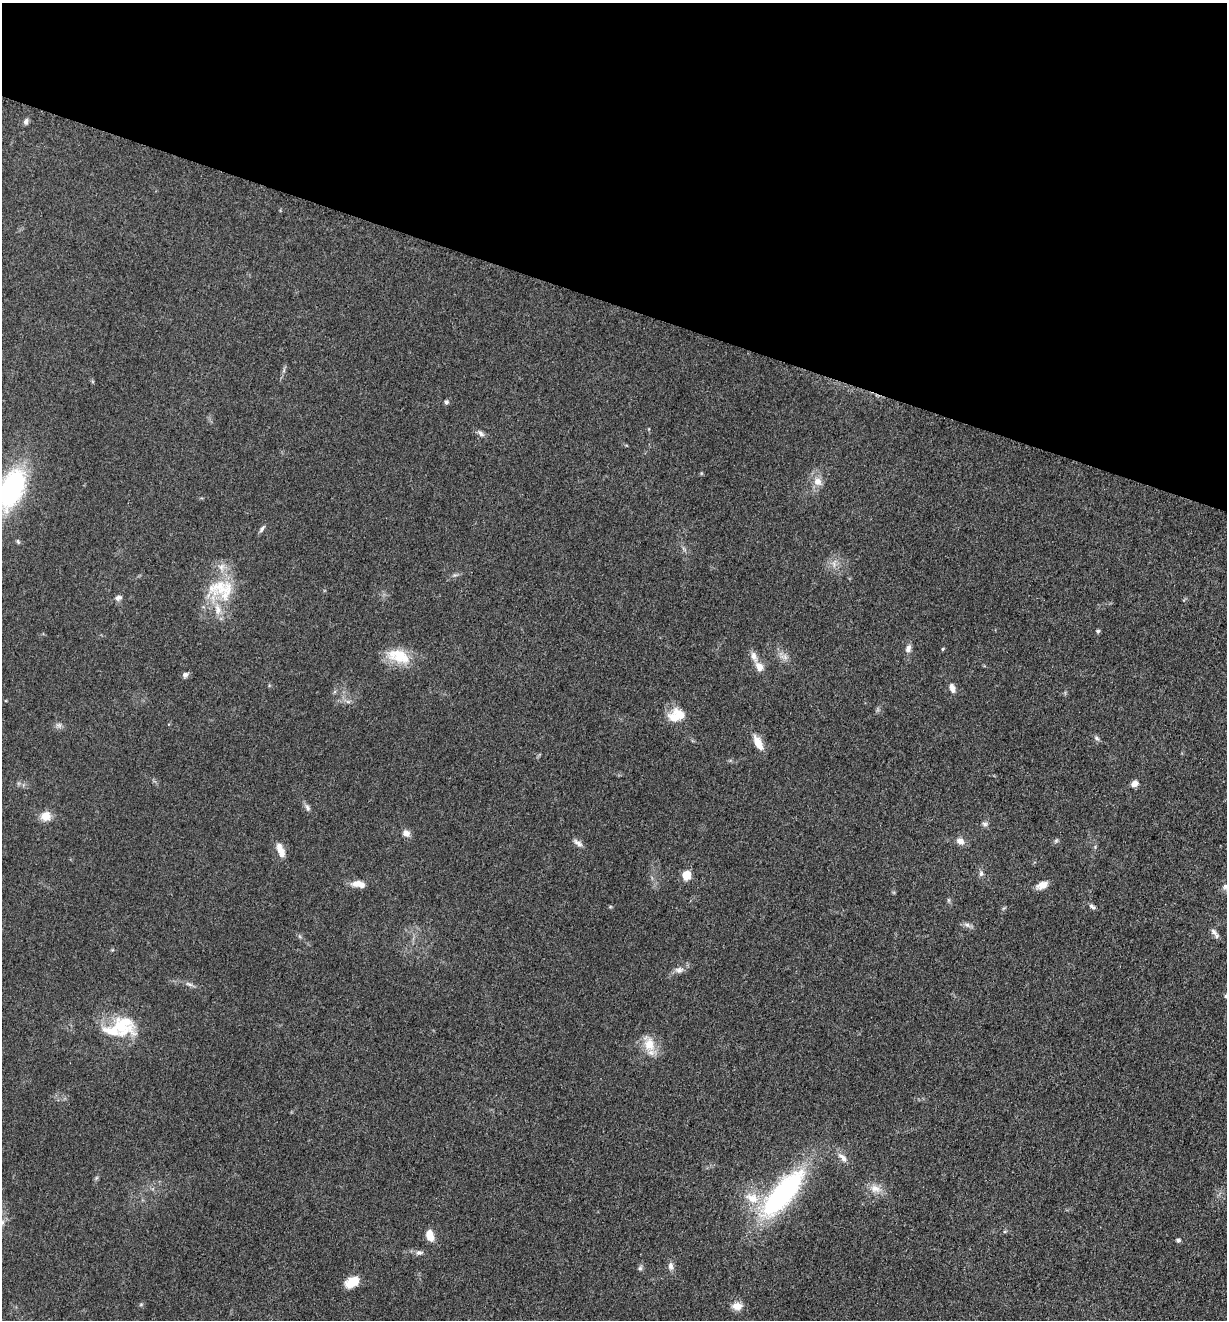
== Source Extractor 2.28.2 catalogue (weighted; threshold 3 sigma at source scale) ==
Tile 2 of 4 x 4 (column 2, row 1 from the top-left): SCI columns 1490-2714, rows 3966-5283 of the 5305 x 5292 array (HDU 1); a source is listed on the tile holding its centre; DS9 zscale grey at full resolution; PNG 1229 x 1322 px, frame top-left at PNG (2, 3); no overlay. Shown black and unused: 23% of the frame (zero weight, under 3 of 5 exposures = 1% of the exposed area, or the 3 px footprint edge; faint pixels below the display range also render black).
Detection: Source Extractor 2.28.2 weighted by HDU 2 'WHT'; one run over the whole footprint, this tile lists its part. Background 0.0512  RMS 0.0057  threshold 0.0255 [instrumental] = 3 sigma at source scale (4.5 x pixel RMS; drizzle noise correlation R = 1.50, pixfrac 1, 0.05/0.05 arcsec/px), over >= 5 px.
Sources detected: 62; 6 inside a brighter listed object's ellipse — not listed separately; the other 56 listed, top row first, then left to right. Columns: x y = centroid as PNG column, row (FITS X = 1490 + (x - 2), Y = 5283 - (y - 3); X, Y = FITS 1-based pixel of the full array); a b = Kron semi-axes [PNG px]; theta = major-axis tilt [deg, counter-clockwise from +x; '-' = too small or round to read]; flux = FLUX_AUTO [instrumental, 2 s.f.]
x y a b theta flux
26 122 8 5 73 1.7
446 402 5 4 - 1.6
481 433 11 6 -47 1.9
818 481 13 11 -42 5
11 489 43 23 66 78
261 529 10 4 56 1.4
18 541 6 5 - 0.81
220 587 31 24 45 25
118 598 9 7 22 2
1098 631 5 4 - 0.89
908 649 10 7 70 2.7
943 649 4 4 - 0.61
399 656 31 17 -18 16
754 656 14 7 -68 3.6
785 657 7 5 -46 2
759 666 11 8 -59 4.8
185 675 7 6 - 1.6
952 688 13 7 -75 2.8
680 715 22 11 -44 7.9
59 725 8 6 11 1.7
1097 738 8 5 -29 1.2
758 743 19 8 -62 7
1134 784 8 7 - 3
307 808 11 6 -69 1.8
46 816 11 10 - 6.7
985 824 8 6 -16 1.4
406 833 9 8 - 3.2
960 841 8 7 - 3.7
578 843 14 6 -36 2.5
280 850 17 7 -69 6.3
981 874 8 6 87 1.6
686 875 5 5 - 21
358 884 17 8 -8 5.4
1042 885 14 8 25 4.6
1225 886 8 7 - 2
949 900 6 4 -71 0.8
1092 907 10 5 -37 1.4
967 925 7 6 - 1.7
1214 932 11 7 -57 2.3
679 970 12 8 5 2.9
189 984 12 4 -19 1.9
1226 996 6 4 72 0.97
119 1027 45 14 -23 18
649 1044 19 14 -85 10
843 1158 17 7 -47 3.7
96 1178 6 4 71 0.84
875 1189 14 9 -2 5.1
782 1194 61 20 49 100
752 1198 21 13 -22 11
430 1235 12 8 -73 6.1
1178 1240 5 4 - 1.5
419 1253 10 6 12 1.8
671 1266 12 7 -86 2.4
640 1268 6 6 - 1.1
352 1282 15 9 31 10
737 1306 14 10 3 4.3
Isophote crosses this tile's border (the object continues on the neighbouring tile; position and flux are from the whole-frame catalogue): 3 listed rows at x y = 11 489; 1225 886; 1226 996